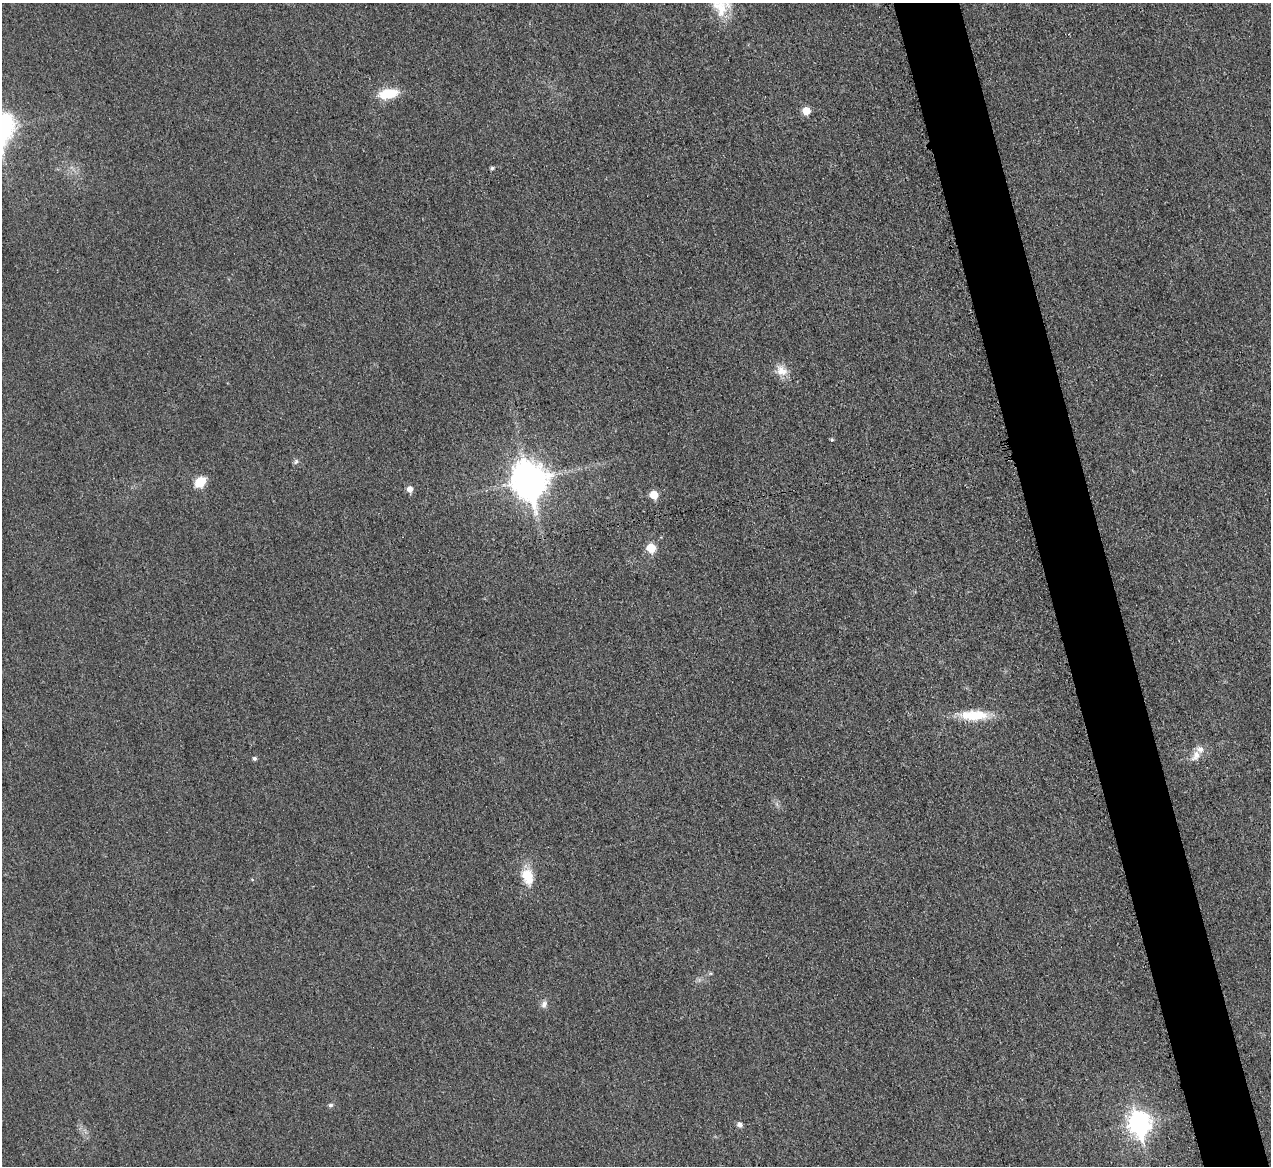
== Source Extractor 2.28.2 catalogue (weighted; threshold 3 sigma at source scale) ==
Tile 6 of 4 x 4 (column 2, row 2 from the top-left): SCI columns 1287-2555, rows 2600-3763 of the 5097 x 5078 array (HDU 1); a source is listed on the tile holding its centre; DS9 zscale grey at full resolution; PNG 1273 x 1168 px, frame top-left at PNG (2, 3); no overlay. Shown black and unused: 5% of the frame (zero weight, under 3 of 4 exposures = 1% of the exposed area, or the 3 px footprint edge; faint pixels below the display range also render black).
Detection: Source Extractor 2.28.2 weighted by HDU 2 'WHT'; one run over the whole footprint, this tile lists its part. Background 0.0431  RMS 0.0064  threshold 0.0286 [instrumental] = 3 sigma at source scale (4.5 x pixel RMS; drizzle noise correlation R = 1.50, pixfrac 1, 0.05/0.05 arcsec/px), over >= 5 px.
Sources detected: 22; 1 inside a brighter listed object's ellipse — not listed separately; the other 21 listed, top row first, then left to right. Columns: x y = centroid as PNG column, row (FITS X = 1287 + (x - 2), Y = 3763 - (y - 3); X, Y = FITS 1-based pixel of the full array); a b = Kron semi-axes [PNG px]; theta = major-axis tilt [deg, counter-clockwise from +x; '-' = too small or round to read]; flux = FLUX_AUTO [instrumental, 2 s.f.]
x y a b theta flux
721 9 23 14 -79 15
388 94 20 10 10 17
806 111 6 6 - 11
6 119 9 7 -34 38
492 168 5 4 - 1.1
781 371 17 13 -36 7.4
832 439 4 4 - 0.86
296 462 8 5 62 1.4
529 480 13 11 -74 1300
200 482 10 7 43 15
410 489 6 6 - 4.3
654 495 6 6 - 13
651 548 6 6 - 17
974 715 36 12 0 20
1196 756 17 10 62 5.7
254 758 5 5 - 1.4
527 876 20 12 -73 15
544 1004 11 7 71 2.9
330 1105 6 5 - 1.3
1139 1123 10 8 -75 400
740 1125 6 5 - 2.7
Isophote crosses this tile's border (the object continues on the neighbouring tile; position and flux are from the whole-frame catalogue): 1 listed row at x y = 6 119